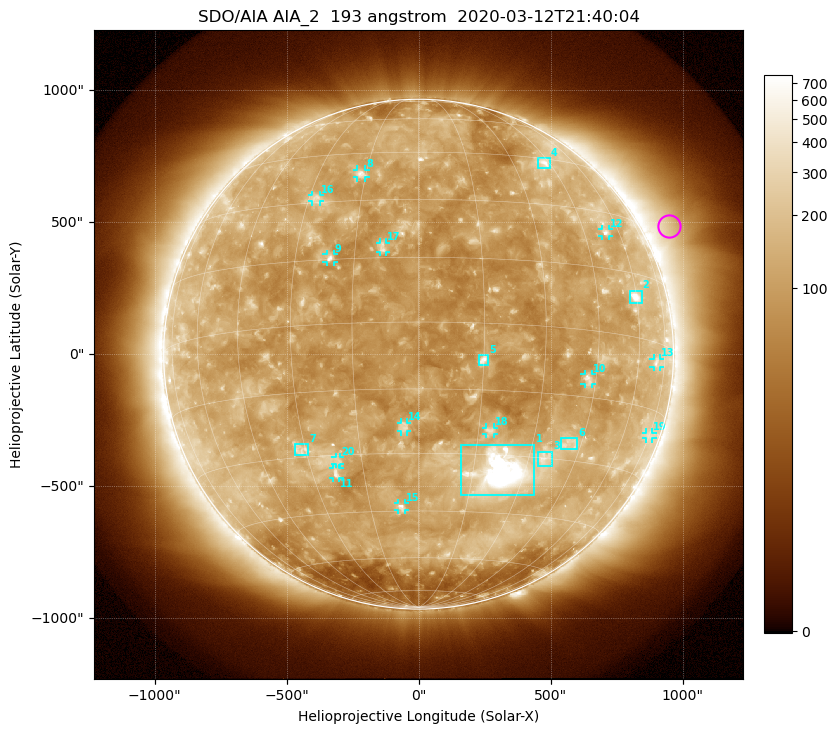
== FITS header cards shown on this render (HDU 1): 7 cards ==
TELESCOP= 'SDO/AIA'
INSTRUME= 'AIA_2'
WAVELNTH=                  193
WAVEUNIT= 'angstrom'
DATE-OBS= '2020-03-12T21:40:04.85'
CTYPE1  = 'HPLN-TAN'
CTYPE2  = 'HPLT-TAN'

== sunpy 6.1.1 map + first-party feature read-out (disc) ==
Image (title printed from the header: SDO/AIA AIA_2  193 angstrom  2020-03-12T21:40:04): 1024 x 1024 px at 2.4 arcsec/px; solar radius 966 arcsec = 402 px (full disc in frame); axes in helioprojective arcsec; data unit not stated in the header (colour bar unlabelled)
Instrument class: DISC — disc imager (sunpy class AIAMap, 193 A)
Bright regions (active regions / flare kernels): reference = the median radial profile (limb darkening/brightening removed); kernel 9 px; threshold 5 sigma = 172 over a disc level ~107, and >= 1.15x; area >= 12 px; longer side >= 10 px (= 24 arcsec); searched inside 0.97 R_sun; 20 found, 20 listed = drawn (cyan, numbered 1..; 13 of them under ~33 arcsec drawn as corner ticks so the feature stays visible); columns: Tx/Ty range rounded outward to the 5 arcsec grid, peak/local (2 s.f.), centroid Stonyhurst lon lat
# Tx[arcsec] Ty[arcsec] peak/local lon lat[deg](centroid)
1 160..440 -535..-340 19 +23 -34
2 800..845 195..240 8.1 +60 +9
3 450..510 -425..-370 4.2 +35 -30
4 450..500 705..745 4.2 +43 +43
5 225..265 -40..-5 6.6 +15 -8
6 540..600 -360..-320 3.1 +41 -26
7 -470..-415 -385..-340 3.3 -31 -28
8 -235..-200 670..700 4.3 -17 +38
9 -350..-320 350..380 5.6 -21 +15
10 625..655 -115..-75 3.9 +43 -11
11 -325..-300 -470..-430 4.1 -23 -34
12 695..720 445..475 3.9 +53 +24
13 890..915 -50..-15 3 +69 -5
14 -70..-40 -295..-260 3.8 -4 -24
15 -80..-50 -590..-565 4.2 -5 -44
16 -405..-375 575..605 3.1 -28 +31
17 -150..-125 385..425 3.8 -8 +18
18 255..285 -305..-275 3.5 +18 -24
19 860..885 -320..-295 2.3 +75 -21
20 -315..-295 -415..-390 3.2 -22 -31
Off-limb structures (1.02-1.3 R_sun): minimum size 162 px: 4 found; the strongest spans PA ~270..315 deg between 1.02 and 1.3 R_sun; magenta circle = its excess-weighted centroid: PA ~295 deg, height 1.1 R_sun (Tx ~950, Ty ~485 arcsec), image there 2.5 x the reference